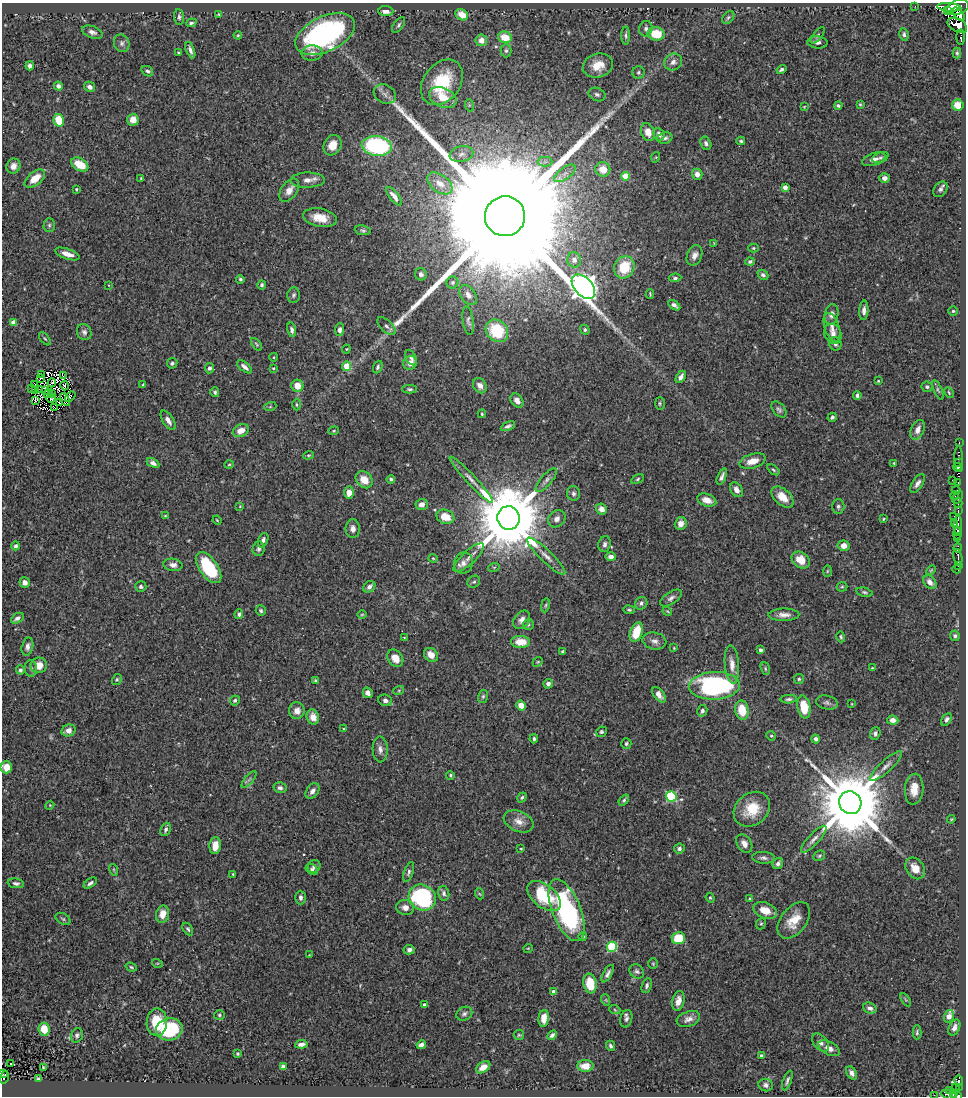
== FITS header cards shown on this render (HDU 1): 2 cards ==
NAXIS1  =                  964
NAXIS2  =                 1094

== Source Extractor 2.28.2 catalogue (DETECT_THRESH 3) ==
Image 964 x 1094 px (HDU 1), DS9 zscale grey, 1 PNG px = 1 image px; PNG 968 x 1098 px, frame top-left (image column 1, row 1094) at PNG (2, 3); each listed source drawn as its Kron ellipse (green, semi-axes under 4 px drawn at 4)
Background 0.685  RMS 0.026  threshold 0.0772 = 3 sigma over >= 5 px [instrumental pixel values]
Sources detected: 420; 10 with non-positive FLUX_AUTO (blend fragments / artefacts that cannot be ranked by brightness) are neither listed nor drawn; the other 410 listed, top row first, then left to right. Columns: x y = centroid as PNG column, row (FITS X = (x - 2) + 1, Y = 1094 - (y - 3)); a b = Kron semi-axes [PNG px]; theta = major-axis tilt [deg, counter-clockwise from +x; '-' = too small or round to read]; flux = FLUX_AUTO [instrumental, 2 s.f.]
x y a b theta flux
915 6 2 2 - 5.5
949 7 12 3 -4 380
958 7 12 7 17 1100
386 11 7 5 -3 9.6
948 11 4 3 - 96
219 14 4 3 - 2.3
959 14 8 4 -53 240
462 15 7 5 -37 27
179 17 8 5 -85 4.2
728 17 7 5 49 3.9
191 23 5 3 - 3.6
399 25 9 4 54 3.9
957 25 10 6 -29 850
646 29 8 7 - 6.5
92 32 11 5 -20 7.2
325 34 32 17 25 320
656 34 8 7 - 42
238 35 4 4 - 1.7
818 35 10 4 50 3.6
904 35 6 5 - 4.4
626 36 9 4 -90 3.7
505 37 7 5 -17 31
961 37 8 3 90 97
481 40 6 5 - 15
818 42 10 6 -4 6.4
122 43 9 7 -65 6.5
190 50 8 4 -69 6.2
506 51 7 5 90 3.8
179 53 3 3 - 2.1
312 53 11 7 4 9.4
957 53 5 4 - 2.8
673 62 9 8 - 8.4
598 65 15 12 16 28
30 66 4 4 - 6.3
781 69 5 4 - 3.7
147 71 6 4 -36 3.9
638 72 6 6 - 3.7
442 82 25 18 52 95
58 86 4 4 - 4.7
90 87 6 5 - 6.9
385 94 11 9 -27 9.1
597 94 9 6 -23 4.8
443 97 14 9 -26 32
860 104 3 2 - 1.7
469 105 6 4 -73 2.2
958 105 5 5 - 34
838 106 4 3 - 3
804 107 3 2 - 1.2
59 120 6 5 - 38
133 120 6 5 - 16
648 132 9 6 -70 17
659 134 6 5 - 9.1
665 138 7 5 17 5
741 141 4 3 - 2.9
706 143 7 5 -63 4.6
332 145 10 8 61 22
377 146 15 10 -6 220
461 154 12 7 11 9.7
656 157 5 3 - 1.5
880 158 8 5 21 4.2
874 159 12 6 18 9.8
545 162 7 5 1 4.7
80 164 9 6 -30 34
13 166 7 7 - 9.8
603 169 7 7 - 24
565 173 12 6 36 9.9
697 174 5 5 - 12
625 176 4 4 - 39
141 178 3 3 - 1.4
884 178 5 4 - 7.4
35 179 12 6 38 28
307 180 17 7 1 13
440 183 14 8 -36 21
785 187 4 4 - 13
76 189 3 3 - 2.3
940 189 8 6 56 5.4
289 190 13 8 55 15
394 196 11 4 -52 9.6
505 216 20 20 - 210000
320 218 17 9 -11 31
49 225 7 5 88 3.8
363 230 8 5 -8 3.4
714 243 4 4 - 1.4
753 248 5 4 - 2.2
67 254 13 5 -19 14
694 255 10 7 67 11
574 260 8 7 - 8.8
750 262 4 4 - 3.6
624 267 11 10 - 52
421 274 6 6 - 4.7
763 275 6 4 -40 4.6
675 278 6 4 7 3.4
240 279 4 4 - 3.3
452 282 6 6 - 3.3
108 285 3 2 - 1.1
262 285 4 4 - 3.7
583 287 14 9 -48 2000
650 294 4 3 - 1.9
294 295 8 6 84 4.1
468 295 11 7 -55 9.4
674 305 7 4 -33 5.7
864 310 10 4 86 7.4
953 311 5 4 - 2.6
832 314 10 6 77 7.9
468 321 14 5 -82 5.5
13 323 4 4 - 17
387 326 11 5 -43 6.5
832 327 15 7 -72 11
292 330 7 4 -77 5.6
339 330 6 4 83 7
585 330 5 4 - 2.9
497 331 12 10 -45 82
84 332 8 7 - 5.6
833 334 10 8 -67 9
45 339 7 4 -53 2.4
256 344 7 3 -51 2.2
835 344 7 6 - 4.3
346 349 4 4 - 1.8
274 357 4 3 - 1.3
411 358 8 5 -60 4.9
172 363 5 5 - 3.6
410 363 7 6 - 13
347 366 5 4 - 36
244 367 9 4 -38 7.4
378 367 6 4 68 3.9
209 368 5 4 - 5.1
273 368 3 3 - 1.8
41 374 2 2 - 0.98
63 376 2 2 - 1.5
681 377 7 4 58 7.6
40 378 4 2 - 1.1
878 381 3 3 - 1.9
52 383 4 2 - 1.6
35 384 3 2 - 4.2
143 384 3 2 - 1.8
65 385 5 2 - 1.6
297 386 6 6 - 21
480 386 8 6 -59 11
927 387 5 5 - 3.8
31 388 2 2 - 1.7
410 389 7 4 -1 3
40 390 4 2 - 0.9
45 390 3 2 - 0.87
938 390 10 4 -66 4
35 391 3 2 - 2
215 392 5 4 - 2.8
48 393 4 2 - 0.56
51 393 3 2 - 1.5
949 393 6 4 -63 2.3
857 395 4 4 - 4.3
70 397 6 3 40 0.82
51 398 4 3 - 1.4
36 400 3 3 - 1.9
65 400 7 3 -59 3.4
517 401 8 5 -53 13
59 402 4 3 - 0.35
660 403 6 5 - 2.8
296 405 6 3 -88 2.2
54 407 4 2 - 1.5
270 407 6 4 19 2.3
779 409 9 6 -49 4.5
482 414 4 3 - 2
832 417 5 4 - 3.7
168 420 11 5 -57 8.9
508 426 8 4 26 4.1
918 430 10 6 67 11
241 431 8 6 25 19
334 431 5 4 - 2.2
959 443 3 2 - 14
308 455 5 4 - 2.3
958 459 12 3 -90 41
752 461 13 7 15 19
958 462 3 2 - 75
153 463 7 4 -28 7.2
894 463 3 3 - 1.6
229 465 5 3 - 1.6
958 468 5 4 - 420
773 470 7 4 -37 2.5
722 476 8 3 66 5.5
391 479 4 3 - 3
638 479 6 4 29 2.7
364 480 9 7 -45 25
471 480 31 5 -47 15
546 480 15 5 49 7
952 480 3 2 - 5.8
918 483 11 5 57 6.4
958 483 4 3 - 78
736 490 8 5 -60 8.3
956 490 4 2 - 6.3
349 493 6 5 - 14
573 493 7 6 - 5.1
955 496 4 2 - 0.99
783 497 13 8 -42 26
958 497 7 4 54 21
707 500 10 6 -20 15
958 503 5 2 - 100
422 504 6 5 - 12
240 506 3 3 - 1.4
838 507 7 6 - 4.4
601 509 6 5 - 10
958 511 3 2 - 34
165 516 3 2 - 1.4
954 516 2 2 - 3.3
445 517 9 7 -20 32
508 518 12 11 - 24000
557 519 9 7 42 8.1
883 519 4 3 - 1.9
217 520 5 3 - 1.7
681 524 6 6 - 13
955 524 3 2 - 21
958 525 9 3 88 110
353 529 9 7 89 9.1
957 533 6 4 87 440
958 538 4 3 - 93
263 540 7 5 67 5.8
605 544 8 6 77 5.9
16 546 4 4 - 4.6
843 546 6 5 - 13
958 548 5 3 - 82
259 549 7 6 - 5.7
546 556 26 6 -44 16
611 557 5 3 - 6.8
958 557 8 3 -75 120
433 558 4 4 - 1.7
469 558 20 6 43 15
801 560 10 7 -37 30
463 563 10 9 - 12
173 565 9 6 -6 8.4
958 566 3 2 - 7.5
494 567 6 3 18 2
208 568 18 9 -55 110
957 569 4 3 - 58
931 570 6 3 45 1.8
827 571 6 4 88 2.1
25 582 5 5 - 10
474 582 7 5 38 3.6
930 582 8 5 -48 9.4
141 587 5 5 - 3.8
369 587 6 5 - 7.3
842 587 5 5 - 2.5
864 592 8 4 -14 3.3
671 598 12 6 33 6.9
641 603 6 6 - 5.4
545 605 7 3 80 2.5
629 610 6 4 -8 2.7
261 611 5 5 - 3.4
667 611 5 3 - 1.6
239 614 5 4 - 4.1
362 614 5 3 - 1.6
784 615 15 6 1 11
17 618 7 4 32 6.7
522 620 10 7 51 9.5
528 625 5 5 - 2.7
636 632 10 6 70 40
955 636 5 5 - 3.8
404 637 3 2 - 1.2
841 637 5 4 - 2.5
654 641 12 8 -11 9.3
520 642 9 6 -3 28
27 646 9 5 77 6.9
674 648 4 3 - 1.2
760 650 4 3 - 6.1
563 651 4 4 - 2.3
431 655 8 6 -44 17
395 658 9 7 -54 17
538 662 5 4 - 2.1
732 664 19 7 -85 16
39 665 8 7 - 20
31 668 8 6 -86 5
872 668 2 2 - 1.4
765 669 7 4 -72 2.6
20 670 4 4 - 4.8
117 679 6 4 59 2.5
799 679 5 5 - 2.8
315 681 4 4 - 2.4
548 684 5 4 - 7.6
714 686 25 14 2 290
399 690 5 3 - 2.1
368 693 5 5 - 6.8
659 695 9 5 -49 10
483 696 6 5 - 3
789 699 8 4 5 4.2
235 700 5 4 - 3.9
385 700 7 5 -21 7
827 703 11 7 -13 5.3
852 704 3 2 - 1.1
521 706 5 4 - 23
804 707 11 6 -80 37
742 710 9 6 -79 39
297 711 8 8 - 14
702 711 6 5 - 4
313 717 7 6 - 16
946 719 7 4 59 4.6
893 720 6 4 -6 9.4
343 728 3 2 - 1.3
68 730 7 5 19 12
601 732 6 5 - 2.8
875 733 6 5 - 5.4
771 736 5 4 - 1.8
534 739 4 3 - 3.5
816 739 4 4 - 5.8
626 744 5 5 - 3.1
380 749 13 7 -87 9.4
886 766 21 5 43 11
6 767 6 6 - 16
450 775 4 4 - 2.4
249 779 10 3 50 3.1
280 788 6 5 - 5.1
914 789 15 9 86 24
312 791 9 6 53 8.6
671 796 5 5 - 150
522 797 5 4 - 3.1
624 800 6 4 53 3
850 803 11 11 - 23000
50 805 4 3 - 1.4
752 809 19 16 39 50
951 819 4 3 - 1.7
519 821 15 10 -24 16
166 829 7 5 66 5
814 839 17 5 47 9.6
744 843 10 7 -58 11
215 846 8 5 87 18
679 848 5 5 - 4.8
521 849 3 3 - 1.5
819 856 6 5 - 2.7
763 858 11 6 -3 6.1
778 864 6 5 - 6.3
314 866 7 6 - 6.7
915 868 12 8 -56 21
312 869 6 5 - 3.9
114 870 6 3 -72 1.9
409 872 10 4 71 4.8
233 874 3 3 - 1.9
16 883 8 4 -7 4.9
90 883 7 4 36 4.8
444 893 7 5 -76 4.6
480 894 5 3 - 1.7
544 896 19 11 -39 87
422 897 14 12 -33 190
300 898 7 5 -89 5.7
710 898 5 4 - 2
750 899 4 3 - 2.4
405 907 9 7 -12 10
567 910 33 14 -68 280
765 911 12 8 -22 22
163 914 9 6 77 18
63 919 8 5 -30 3.6
794 920 21 12 52 32
761 924 6 4 66 2.5
188 929 7 4 -60 3.2
583 936 4 4 - 5.4
678 938 7 6 - 56
612 947 5 5 - 120
528 948 5 3 - 1.4
409 950 5 4 - 6.7
309 955 3 3 - 1.1
157 963 5 3 - 1.4
653 964 5 4 - 2.1
131 967 6 4 -19 2.4
637 971 8 6 -40 5.1
608 974 10 4 60 5.7
590 983 10 6 -80 46
647 986 8 4 71 4.3
554 992 4 4 - 13
606 1000 6 3 -72 1.8
906 1000 7 4 -56 2.5
678 1001 10 6 77 13
424 1005 4 3 - 5.1
870 1008 7 5 -24 6.8
615 1010 5 3 - 1.9
464 1014 8 6 25 5
219 1015 5 4 - 2.5
949 1016 6 5 - 19
544 1018 8 5 83 18
626 1019 9 6 77 5.9
688 1019 12 7 19 9.8
157 1022 14 10 89 46
954 1027 8 5 67 8.9
44 1029 7 5 -82 25
169 1029 13 11 12 120
917 1032 7 4 88 3
77 1035 7 6 - 4.3
519 1035 5 5 - 2.3
552 1035 5 4 - 4.6
820 1043 10 7 -49 6.7
301 1044 6 4 7 7
421 1045 5 4 - 8.4
610 1046 5 4 - 3.8
829 1048 12 6 -28 11
238 1054 3 3 - 1.8
761 1055 4 3 - 2.8
11 1064 3 2 - 2.5
585 1066 8 6 1 20
43 1067 3 2 - 1.4
283 1067 4 4 - 13
483 1067 8 5 35 13
852 1073 7 4 -60 7
2 1074 4 2 - 12
4 1077 6 3 75 7.2
38 1078 3 3 - 2.5
787 1080 10 3 69 4.4
958 1080 5 4 - 48
766 1085 7 6 - 5.6
959 1087 4 2 - 66
955 1088 4 3 - 33
950 1091 4 3 - 46
953 1093 3 2 - 52
934 1095 2 2 - 1.1
949 1095 8 3 -20 50
957 1095 5 3 - 160
At the frame edge (FLAGS 8, measured only in part): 5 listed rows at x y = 6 767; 2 1074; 934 1095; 949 1095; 957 1095
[10 non-positive-flux detections neither listed nor drawn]